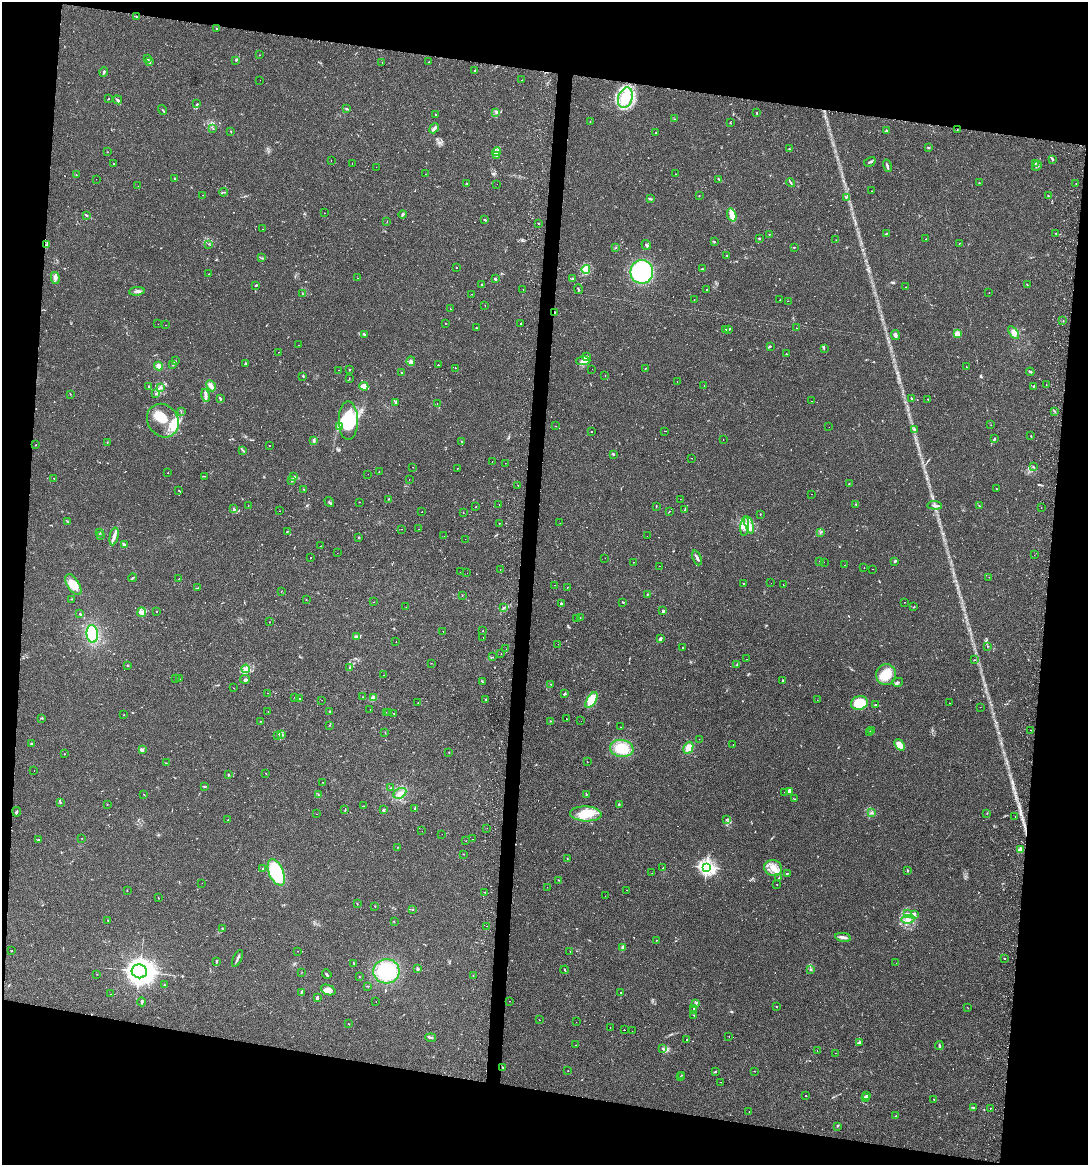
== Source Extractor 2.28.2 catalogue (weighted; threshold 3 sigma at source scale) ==
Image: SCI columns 298-4641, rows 18-4668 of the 4749 x 4707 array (HDU 1 of 3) = the unmasked area's bounding box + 8 px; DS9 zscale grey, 4 x 4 block average (1 PNG px = mean of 4 x 4 image px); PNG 1090 x 1167 px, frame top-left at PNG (2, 2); each listed source drawn as its Kron ellipse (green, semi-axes under 4 px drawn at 4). Shown black and unused: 20% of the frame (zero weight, under 2 of 3 exposures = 4% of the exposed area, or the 3 px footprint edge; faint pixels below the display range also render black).
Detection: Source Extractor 2.28.2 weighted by HDU 2 'WHT'. Background 0.0342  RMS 0.0051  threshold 0.0231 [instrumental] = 3 sigma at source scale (4.5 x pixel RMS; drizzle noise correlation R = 1.50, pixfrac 1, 0.05/0.05 arcsec/px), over >= 5 px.
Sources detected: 784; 5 too faint to see at this stretch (4 x 4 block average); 4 inside a brighter object's white glare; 80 cosmic-ray / hot-pixel residue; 1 long thin detection or spike segment (spike, bleed or trail) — neither listed nor drawn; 16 coinciding with a brighter row at this scale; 36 inside a brighter listed object's ellipse — not listed separately; of the other 642, all 500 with FLUX_AUTO >= 0.758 (the completeness limit of this list) listed and drawn (142 fainter detections not listed), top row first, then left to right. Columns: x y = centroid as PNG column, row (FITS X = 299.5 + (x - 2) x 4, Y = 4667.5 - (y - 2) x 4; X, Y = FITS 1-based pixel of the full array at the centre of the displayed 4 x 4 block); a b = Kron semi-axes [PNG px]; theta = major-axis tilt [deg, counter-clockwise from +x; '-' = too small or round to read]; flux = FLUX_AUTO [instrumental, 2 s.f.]
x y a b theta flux
136 17 3 2 - 1.1
216 29 2 2 - 1.1
259 55 2 2 - 0.86
148 59 2 2 - 2.1
236 60 2 2 - 1.7
149 62 2 2 - 20
428 62 2 2 - 0.82
382 63 2 2 - 2.4
475 71 2 2 - 3.9
104 72 4 2 - 4.7
260 80 2 2 - 0.94
522 80 2 2 - 0.83
625 98 10 7 71 76
109 99 2 2 - 1.9
117 100 5 2 - 6.3
197 104 2 2 - 1.8
346 109 2 2 - 5.7
162 110 5 2 - 2.8
757 112 2 2 - 1.4
496 113 3 2 - 3
435 114 2 2 - 1.5
674 119 2 2 - 0.9
590 122 2 2 - 0.94
730 123 2 2 - 1.2
213 128 2 2 - 0.82
434 128 5 2 - 9.8
957 130 2 2 - 0.98
231 131 3 2 - 1.8
886 131 2 2 - 16
656 133 2 2 - 1.5
928 147 3 2 - 1.9
790 149 2 2 - 1.2
107 152 2 2 - 0.77
497 152 5 3 - 7.2
496 155 2 2 - 1.8
1052 159 2 2 - 1.2
331 160 2 2 - 1.6
870 162 6 2 31 4.8
1035 163 2 2 - 1.2
114 164 2 2 - 1.9
352 164 2 2 - 0.92
887 166 6 2 -76 6
1037 166 5 2 - 4.6
376 167 2 2 - 0.84
425 174 2 2 - 0.77
675 174 2 2 - 0.76
76 175 2 2 - 1.1
96 179 2 2 - 1.5
175 179 3 2 - 4.2
719 179 3 2 - 3.1
791 182 5 2 - 3.5
467 183 2 2 - 1.2
979 183 2 2 - 0.97
497 184 2 2 - 1.2
1076 184 2 2 - 2.3
138 186 2 2 - 0.88
871 191 2 2 - 0.96
223 192 4 2 - 3
202 195 2 2 - 1.7
699 196 2 2 - 1.9
1048 196 2 2 - 2.6
847 197 3 2 - 1.8
650 199 3 2 - 2.8
325 213 2 2 - 1.3
403 214 4 2 - 3.5
732 215 7 3 -73 31
87 216 2 2 - 1.5
485 220 3 2 - 2.7
387 222 2 2 - 5.9
539 223 2 2 - 2.8
262 229 2 2 - 1.2
886 233 2 2 - 2.1
1056 233 2 2 - 0.83
769 234 2 2 - 1.3
759 238 2 2 - 8.8
926 239 2 2 - 3.4
836 240 2 2 - 1.1
715 242 2 2 - 1.3
209 244 2 2 - 1.3
959 244 2 2 - 0.96
47 245 4 2 - 3
646 245 5 2 - 4.6
794 247 2 2 - 1.6
616 248 2 2 - 1.5
727 255 2 2 - 3.1
261 258 3 2 - 1.9
456 268 2 2 - 2.8
586 269 4 3 - 9.9
702 269 2 2 - 3.7
642 272 12 11 - 320
208 274 2 2 - 1
55 278 6 2 -77 7.2
357 278 2 2 - 0.91
495 279 2 2 - 4.1
572 279 3 2 - 4
482 284 2 2 - 4.4
1027 284 2 2 - 1
256 285 3 2 - 1.9
906 287 2 2 - 0.93
523 289 2 2 - 1
578 289 5 2 - 2.8
706 289 2 2 - 2.1
137 291 8 3 6 8.2
302 293 2 2 - 0.92
989 293 2 2 - 1.7
472 294 2 2 - 1.4
694 299 2 2 - 1.4
780 300 2 2 - 13
788 301 2 2 - 1.4
485 305 2 2 - 0.97
450 309 2 2 - 1.1
554 312 2 2 - 1.9
1063 320 2 2 - 0.97
445 323 2 2 - 0.91
158 324 2 2 - 1.6
521 324 2 2 - 3.3
166 325 2 2 - 1.3
476 328 2 2 - 2
796 328 2 2 - 0.95
726 329 2 2 - 2.6
728 330 2 2 - 2.1
1014 332 7 4 -56 13
365 334 2 2 - 1.9
957 334 4 3 - 14
895 335 5 2 - 8.3
298 345 2 2 - 2.7
770 346 3 2 - 2.2
824 348 3 2 - 1.7
278 352 2 2 - 3.6
786 354 2 2 - 1.4
586 357 3 3 - 5.2
176 361 2 2 - 1.2
411 361 5 2 - 7.1
583 361 7 4 1 15
245 364 3 2 - 3.8
173 365 3 2 - 2.7
438 365 2 2 - 5.6
159 366 4 4 - 10
966 367 2 2 - 2.9
456 368 2 2 - 1.9
645 368 2 2 - 1.3
592 369 2 2 - 1.3
338 370 2 2 - 1.1
349 370 2 2 - 2.8
1030 372 4 2 - 2.6
402 373 2 2 - 2.3
605 375 2 2 - 1.4
303 376 2 2 - 2.3
349 379 2 2 - 1.1
677 382 2 2 - 2
1046 385 2 2 - 1.1
149 386 2 2 - 2.7
211 386 6 3 -62 10
364 386 4 3 - 25
704 386 2 2 - 2.8
1034 386 2 2 - 2.6
161 388 2 2 - 3.1
70 394 2 2 - 0.85
156 394 3 2 - 3.1
205 395 7 3 -78 9.5
220 398 3 2 - 3.3
911 398 4 2 - 3.2
928 399 2 2 - 2.1
811 401 2 2 - 3.4
396 403 2 2 - 1.6
437 404 2 2 - 0.82
181 411 2 2 - 1.1
1055 411 2 2 - 1
163 421 17 15 -56 74
348 421 19 9 -89 100
991 425 2 2 - 0.84
339 426 3 2 - 4
555 426 2 2 - 2.4
829 427 2 2 - 1.8
915 430 3 2 - 2.4
592 431 2 2 - 2.4
664 431 2 2 - 4
1031 436 2 2 - 1.6
994 439 3 2 - 3.5
313 440 3 2 - 2.7
723 440 2 2 - 2.1
107 442 2 2 - 1.3
461 442 2 2 - 3.4
35 445 2 2 - 1
270 446 2 2 - 1.1
243 450 2 2 - 1.5
613 454 3 2 - 2.2
691 458 2 2 - 25
492 461 2 2 - 2.5
505 463 2 2 - 0.84
1033 466 3 2 - 2.7
413 467 2 2 - 2.3
457 468 2 2 - 0.82
379 471 2 2 - 1.1
168 473 2 2 - 1.8
368 474 2 2 - 1
204 476 3 2 - 1.5
293 477 3 2 - 3.1
54 478 2 2 - 1.3
409 479 2 2 - 3.4
292 481 2 2 - 1.6
849 484 2 2 - 1.1
518 485 2 2 - 1.2
996 488 2 2 - 1
304 489 2 2 - 2.4
179 490 2 2 - 1.4
812 494 2 2 - 1.2
388 499 2 2 - 1.3
681 499 2 2 - 1.5
329 502 5 2 - 3.3
359 502 2 2 - 3.3
499 504 2 2 - 1
856 504 2 2 - 2.1
935 505 7 2 -4 7.3
248 506 2 2 - 3.2
656 506 2 2 - 1.8
979 506 3 2 - 2.2
476 507 2 2 - 0.76
1041 508 2 2 - 1.8
233 509 4 2 - 3.1
685 509 2 2 - 0.96
280 511 2 2 - 1.5
669 511 2 2 - 1.6
422 512 2 2 - 10
463 512 2 2 - 1.2
760 514 2 2 - 1.2
68 522 2 2 - 1.4
499 523 2 2 - 2.5
560 523 2 2 - 2.6
749 525 9 3 -73 17
745 526 10 4 84 20
401 529 2 2 - 0.86
418 529 2 2 - 0.78
287 531 2 2 - 1.6
820 532 2 2 - 0.99
100 533 2 2 - 1.7
100 535 2 2 - 1.9
114 536 9 3 77 14
444 536 2 2 - 0.83
647 536 2 2 - 1
358 537 2 2 - 1.8
465 539 2 2 - 1.3
124 545 4 2 - 8.1
320 546 2 2 - 1.3
337 553 2 2 - 1.3
1034 555 2 2 - 1.1
311 558 2 2 - 7.3
605 558 2 2 - 5.8
697 558 8 2 -68 8.3
819 561 2 2 - 1.8
894 561 4 3 - 3.1
633 562 2 2 - 1.3
824 562 2 2 - 0.77
844 565 2 2 - 0.93
660 566 2 2 - 0.92
864 568 2 2 - 3.5
873 569 2 2 - 2.3
500 570 2 2 - 1.3
461 572 2 2 - 13
467 573 2 2 - 5.2
989 577 2 2 - 1.8
133 578 4 2 - 3
179 579 2 2 - 1.5
743 583 2 2 - 1.3
771 583 2 2 - 3.6
73 585 12 6 -58 50
554 585 2 2 - 1.2
783 585 2 2 - 1.7
198 588 3 2 - 1.7
567 588 2 2 - 0.9
281 591 2 2 - 0.92
647 594 2 2 - 1.3
462 595 2 2 - 1.5
71 599 2 2 - 0.99
306 599 2 2 - 1.4
374 602 2 2 - 18
623 602 3 2 - 2.7
904 602 2 2 - 6.3
561 604 2 2 - 4.7
406 607 2 2 - 2.2
504 607 3 2 - 3
914 607 2 2 - 1.7
157 611 2 2 - 1.1
663 611 3 2 - 6.1
142 612 5 4 - 11
80 614 2 2 - 3.4
580 617 2 2 - 0.98
577 619 2 2 - 1.1
270 622 2 2 - 1.6
443 631 2 2 - 3.4
483 631 2 2 - 1.3
92 634 9 5 -83 98
357 636 3 2 - 3.6
483 637 2 2 - 1.6
660 639 3 2 - 7.3
396 642 2 2 - 1.5
558 644 2 2 - 1.2
987 646 2 2 - 1.1
683 648 2 2 - 1.6
506 649 2 2 - 2.1
501 654 2 2 - 1.3
492 657 2 2 - 1.6
747 659 2 2 - 2.2
974 660 2 2 - 1.2
431 663 2 2 - 0.86
128 665 2 2 - 1.9
737 665 2 2 - 1
350 667 3 2 - 3.5
246 669 4 4 - 8.8
384 675 2 2 - 4.8
886 675 10 10 - 64
176 678 2 2 - 3.3
179 679 2 2 - 6.5
245 679 5 3 - 5.5
782 680 3 2 - 2
482 681 2 2 - 1.4
898 682 5 2 - 4.7
550 684 2 2 - 1
233 688 2 2 - 2.1
268 693 2 2 - 0.91
565 693 3 2 - 2.6
363 697 2 2 - 0.85
295 698 2 2 - 1.2
299 698 2 2 - 1.9
373 698 4 3 - 16
322 700 2 2 - 1.9
486 700 3 2 - 3.3
591 700 9 4 58 51
817 700 2 2 - 1.7
418 702 2 2 - 0.82
859 703 8 7 - 83
950 703 2 2 - 3.2
875 705 2 2 - 3
980 707 2 2 - 1
370 710 2 2 - 1.2
330 711 2 2 - 4
268 712 2 2 - 1.1
386 712 2 2 - 0.98
388 712 2 2 - 1.3
394 713 2 2 - 61
124 715 2 2 - 1.4
42 718 2 2 - 2.9
566 719 2 2 - 1.1
261 721 2 2 - 0.85
550 721 2 2 - 1.3
581 721 2 2 - 1.2
330 725 2 2 - 1.1
620 727 2 2 - 1.4
1030 730 2 2 - 0.94
872 731 2 2 - 1.8
385 732 2 2 - 1.3
870 732 3 2 - 2.5
282 734 2 2 - 1.9
277 735 2 2 - 1.8
699 739 2 2 - 4.7
31 744 4 2 - 2.1
733 744 2 2 - 1.2
900 745 6 3 -49 30
622 748 12 8 -8 80
688 748 6 4 63 22
142 750 3 3 - 7.7
449 752 2 2 - 1.2
65 754 2 2 - 0.88
587 762 2 2 - 0.79
166 763 2 2 - 0.97
34 770 2 2 - 2.7
266 773 2 2 - 3.5
228 774 3 2 - 2.1
322 782 2 2 - 0.95
204 786 2 2 - 2.7
391 788 2 2 - 1.3
790 791 4 3 - 12
784 792 2 2 - 2.5
400 793 7 5 29 16
318 794 3 2 - 1.8
586 794 2 2 - 1.6
144 795 2 2 - 1.7
795 799 2 2 - 0.96
61 803 2 2 - 0.85
107 805 2 2 - 1.7
619 805 3 2 - 1.9
364 806 3 2 - 1.8
415 808 2 2 - 7
345 809 2 2 - 1.3
383 810 2 2 - 2.2
17 812 4 2 - 3.1
871 813 3 2 - 3.1
987 813 2 2 - 1.1
316 814 2 2 - 1.5
586 814 16 7 -3 50
1015 816 2 2 - 1.6
726 819 2 2 - 1.2
228 820 2 2 - 2.2
487 828 2 2 - 1.7
422 831 2 2 - 2
442 834 2 2 - 0.81
38 839 2 2 - 2.2
82 839 2 2 - 2.6
472 839 2 2 - 5.9
466 841 2 2 - 0.97
398 847 3 2 - 1.3
1020 849 2 2 - 75
464 854 2 2 - 0.76
567 858 2 2 - 1.6
706 867 3 3 - 750
663 868 3 2 - 1.2
773 868 9 8 - 31
262 869 2 2 - 2.9
908 871 3 2 - 1.8
276 872 14 7 -66 170
652 873 2 2 - 0.83
787 873 3 2 - 2.3
779 878 3 2 - 1.5
559 880 2 2 - 0.83
202 883 2 2 - 1
777 884 2 2 - 1.6
547 887 2 2 - 1.8
127 890 2 2 - 1.1
626 890 2 2 - 1.6
485 892 2 2 - 3.6
605 896 2 2 - 1.1
158 898 2 2 - 1.2
357 904 3 2 - 1.2
375 906 2 2 - 1.9
413 909 2 2 - 1.5
907 914 4 2 - 4.8
914 914 3 3 - 4.5
908 919 6 3 9 11
108 920 2 2 - 1.1
394 922 2 2 - 0.82
486 926 2 2 - 0.99
222 929 2 2 - 1.4
843 937 8 2 -10 14
656 940 2 2 - 2.1
623 947 4 2 - 10
11 951 2 2 - 1.4
297 951 2 2 - 3.6
570 951 2 2 - 1
237 958 9 2 65 8.5
1005 959 2 2 - 2.9
216 961 2 2 - 1.7
353 963 2 2 - 1.6
896 963 2 2 - 2.7
418 969 3 3 - 3.6
810 969 2 2 - 2.1
565 970 4 2 - 3.2
139 971 8 7 - 3900
386 971 13 12 - 190
302 972 2 2 - 0.86
97 974 2 2 - 0.89
327 974 5 2 - 4
473 975 2 2 - 1.1
359 977 2 2 - 1.2
164 984 2 2 - 0.76
368 986 3 2 - 1.3
328 990 8 5 -23 19
301 992 3 2 - 1.9
620 992 2 2 - 0.81
111 994 2 2 - 0.91
317 998 4 2 - 6
509 1001 2 2 - 3.1
142 1002 4 2 - 4.3
376 1002 2 2 - 2.4
696 1003 2 2 - 2.1
776 1006 2 2 - 1.1
693 1008 2 2 - 1.4
968 1008 2 2 - 0.99
694 1011 3 2 - 1.1
694 1015 2 2 - 2.2
540 1020 2 2 - 1.7
576 1022 2 2 - 1.4
349 1024 2 2 - 1.4
610 1027 2 2 - 1.9
625 1030 2 2 - 5.3
632 1031 2 2 - 0.77
729 1036 2 2 - 2.5
431 1038 5 2 - 4.1
687 1040 2 2 - 33
859 1042 4 2 - 3.6
576 1045 2 2 - 0.83
939 1045 4 2 - 3.8
662 1049 2 2 - 2
817 1050 2 2 - 2.4
836 1053 2 2 - 3.8
502 1067 3 2 - 1.6
568 1071 2 2 - 1.1
754 1071 2 2 - 0.96
715 1072 3 2 - 2.4
682 1075 2 2 - 0.78
680 1076 2 2 - 3.8
721 1082 2 2 - 2.8
866 1095 3 2 - 1.9
806 1096 2 2 - 1.6
865 1098 2 2 - 3.1
934 1099 2 2 - 1.4
973 1107 3 2 - 2.8
990 1108 2 2 - 0.84
749 1112 2 2 - 1.2
896 1116 2 2 - 0.8
837 1126 2 2 - 2.2
Overlapping masked pixels (flux is a lower limit): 1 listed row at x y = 554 312
Diffuse or blended objects may show on this block-average render without a row.